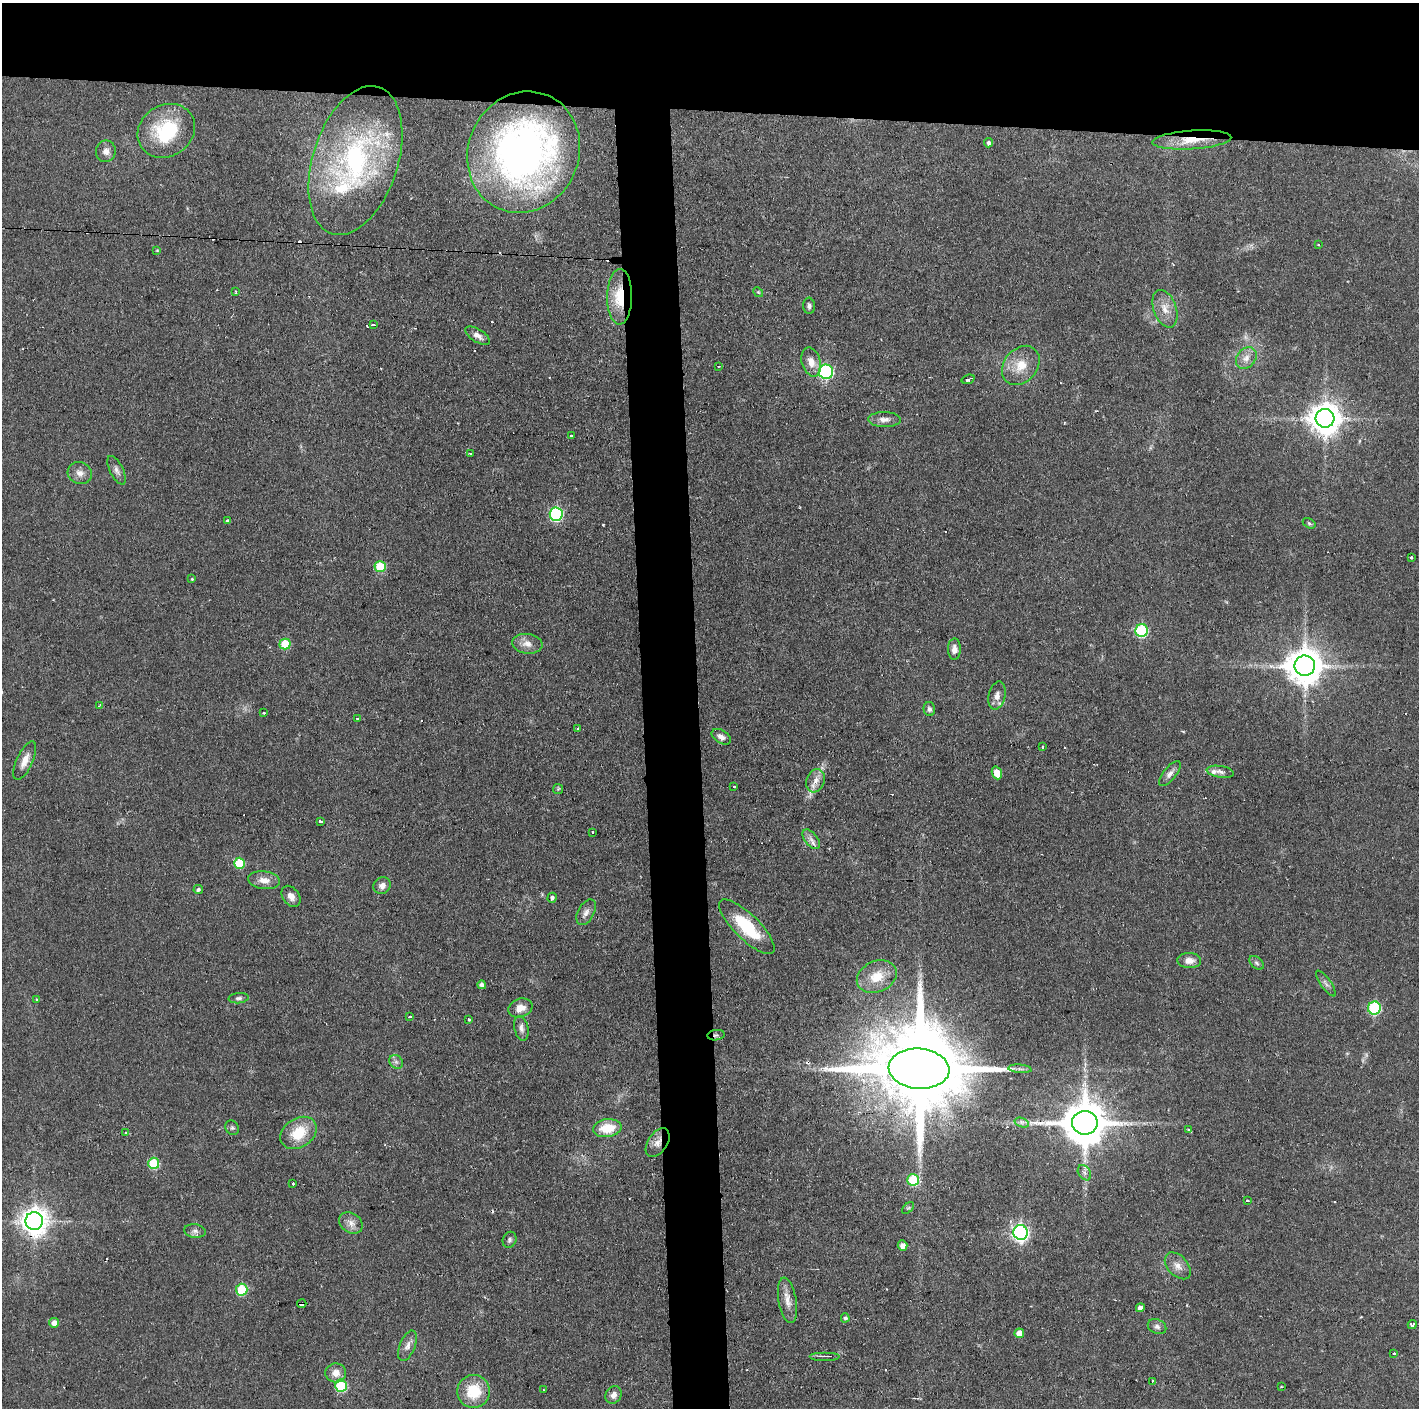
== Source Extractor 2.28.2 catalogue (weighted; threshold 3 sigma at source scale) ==
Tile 2 of 3 x 3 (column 2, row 1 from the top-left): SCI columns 1418-2834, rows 2813-4218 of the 4251 x 4218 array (HDU 1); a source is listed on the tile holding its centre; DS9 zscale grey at full resolution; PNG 1421 x 1410 px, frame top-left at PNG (2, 3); each listed source drawn as its Kron ellipse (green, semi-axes under 4 px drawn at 4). Shown black and unused: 11% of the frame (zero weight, under 2 of 3 exposures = <1% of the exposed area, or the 3 px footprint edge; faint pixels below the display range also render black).
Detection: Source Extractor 2.28.2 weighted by HDU 2 'WHT'; one run over the whole footprint, this tile lists its part. Background 0.0829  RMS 0.0065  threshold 0.0291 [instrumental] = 3 sigma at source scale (4.5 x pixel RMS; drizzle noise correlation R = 1.50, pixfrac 1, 0.05/0.05 arcsec/px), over >= 5 px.
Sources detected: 141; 2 too faint to see at this stretch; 17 cosmic-ray / hot-pixel residue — neither listed nor drawn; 2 inside a brighter listed object's ellipse — not listed separately; the other 120 listed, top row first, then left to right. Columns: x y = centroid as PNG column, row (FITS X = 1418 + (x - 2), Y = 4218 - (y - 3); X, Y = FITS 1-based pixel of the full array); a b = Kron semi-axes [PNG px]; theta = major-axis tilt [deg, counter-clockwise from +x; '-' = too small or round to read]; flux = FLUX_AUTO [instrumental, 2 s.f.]
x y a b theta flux
166 131 30 25 34 44
1192 140 39 9 4 17
989 143 4 4 - 1.6
106 151 11 10 - 4
524 152 61 55 66 300
355 160 77 42 72 130
1318 245 4 3 - 0.73
157 250 4 3 - 0.49
235 291 3 3 - 0.79
758 292 5 4 - 0.81
620 297 28 12 89 22
809 306 8 6 -88 1.9
1165 309 19 11 -70 8.3
373 325 4 2 - 1.9
478 336 14 6 -31 3.8
1246 358 12 9 49 4.8
811 362 15 9 -73 6.4
1021 365 21 16 50 14
719 366 3 2 - 0.8
826 372 7 7 - 90
968 379 7 3 18 3.9
1325 418 9 9 - 1100
884 420 16 7 -1 3.8
571 436 3 3 - 2.4
470 453 3 2 - 0.69
117 470 16 6 -64 3.1
80 473 12 11 - 4.8
556 514 7 6 - 90
228 521 4 3 - 1.4
1309 523 7 4 -30 1
1411 557 3 3 - 0.79
380 567 5 5 - 29
192 579 4 4 - 0.8
1142 631 6 6 - 61
285 644 5 5 - 23
527 644 15 10 -8 5.7
954 649 10 6 -90 4.3
1305 666 10 10 - 1600
997 696 14 8 76 4.4
99 706 3 2 - 2.1
929 709 7 5 -75 1.8
264 713 3 3 - 1.6
358 718 3 3 - 1.1
578 729 3 3 - 1.1
721 737 10 6 -32 3.4
1043 746 3 2 - 1.2
25 761 21 8 65 6.5
1220 772 14 6 -9 3.2
997 773 6 5 - 8.2
1170 774 15 6 51 3.5
815 781 12 8 69 5.4
734 786 3 3 - 0.97
558 789 5 5 - 0.82
321 822 3 3 - 7.1
593 832 3 2 - 0.54
811 839 11 6 -51 3.4
239 863 5 5 - 26
264 880 16 8 -7 6.2
382 885 9 8 - 3.8
198 889 5 4 - 1.4
291 896 12 8 -54 4
552 898 5 4 - 1.8
586 912 14 8 61 3.7
747 927 37 12 -44 34
1189 960 12 7 -3 5.1
1256 963 8 5 -41 1.6
877 977 21 15 24 13
1326 983 15 5 -54 2.3
482 985 4 4 - 2.9
239 998 10 5 5 1.7
36 999 3 3 - 0.59
520 1008 12 9 19 6.4
1374 1008 6 6 - 62
410 1017 3 3 - 4.7
469 1020 3 3 - 3.1
521 1028 12 7 -76 3.1
716 1035 8 5 7 1.4
396 1062 7 6 - 2.1
919 1069 30 20 -4 14000
1020 1069 11 3 -5 1.9
1022 1123 7 4 -19 2
1085 1123 13 12 - 2700
232 1128 7 6 - 1.4
607 1128 14 9 7 17
1188 1129 3 3 - 1.2
126 1133 3 3 - 0.74
298 1133 20 14 34 20
658 1143 16 9 56 5.6
154 1163 5 5 - 35
1084 1173 8 6 -56 2.1
913 1180 6 6 - 32
293 1184 3 2 - 1.3
1247 1201 3 3 - 1.2
908 1208 7 4 43 1.1
34 1221 9 9 - 770
351 1223 12 9 -34 4.5
195 1231 11 6 -7 2.5
1021 1233 7 7 - 210
509 1240 8 6 66 1.9
903 1246 5 5 - 4.5
1178 1266 16 10 -47 5.3
242 1290 6 5 - 35
787 1300 23 9 -80 6.7
302 1304 5 3 - 7.6
1140 1308 4 4 - 3.6
845 1318 4 3 - 1.2
54 1323 5 5 - 4.2
1412 1325 4 3 - 1.8
1157 1327 9 7 -24 2.3
1019 1333 5 5 - 6.7
407 1346 16 7 68 4.2
1394 1353 3 3 - 1.3
825 1356 15 2 0 1.6
336 1373 10 9 - 5.8
1153 1381 3 3 - 1.3
341 1386 6 6 - 43
1281 1387 3 2 - 0.81
543 1390 3 2 - 0.49
474 1391 16 16 - 22
613 1395 9 7 55 3.8
Overlapping masked pixels (flux is a lower limit): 8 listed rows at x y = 1192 140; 620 297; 716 1035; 919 1069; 1085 1123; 658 1143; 34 1221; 302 1304